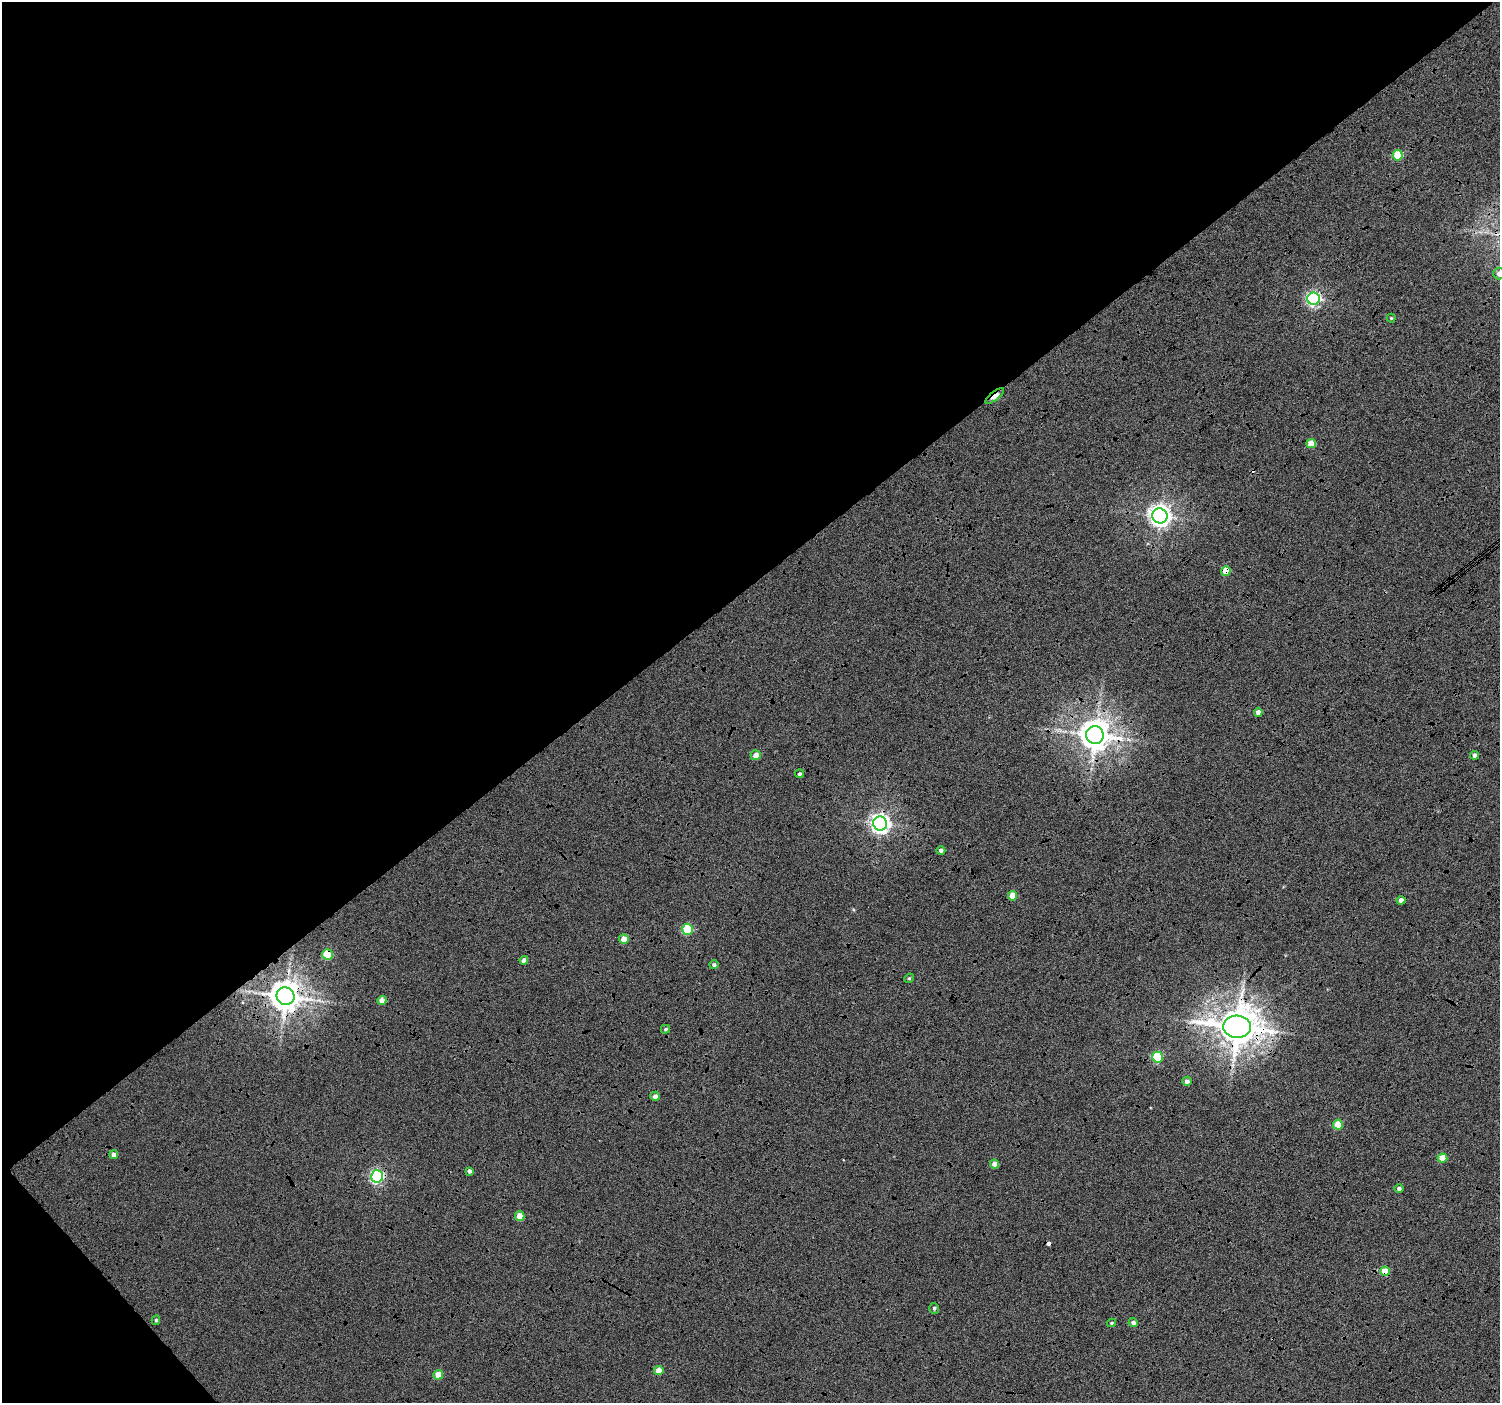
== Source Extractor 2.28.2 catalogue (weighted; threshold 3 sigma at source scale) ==
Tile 5 of 4 x 4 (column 1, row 2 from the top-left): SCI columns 10-1507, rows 3012-4412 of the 6003 x 5959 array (HDU 1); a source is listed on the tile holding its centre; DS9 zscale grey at full resolution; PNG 1502 x 1405 px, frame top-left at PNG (2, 2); each listed source drawn as its Kron ellipse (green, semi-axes under 4 px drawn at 4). Shown black and unused: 43% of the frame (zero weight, under 4 of 12 exposures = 2% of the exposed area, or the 3 px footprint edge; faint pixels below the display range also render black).
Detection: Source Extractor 2.28.2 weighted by HDU 2 'WHT'; one run over the whole footprint, this tile lists its part. Background -0.0512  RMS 0.021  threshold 0.086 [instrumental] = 3 sigma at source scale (4.09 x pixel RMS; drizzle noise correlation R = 1.36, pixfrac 0.8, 0.0396/0.0396 arcsec/px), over >= 5 px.
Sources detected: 47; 2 cosmic-ray / hot-pixel residue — neither listed nor drawn; the other 45 listed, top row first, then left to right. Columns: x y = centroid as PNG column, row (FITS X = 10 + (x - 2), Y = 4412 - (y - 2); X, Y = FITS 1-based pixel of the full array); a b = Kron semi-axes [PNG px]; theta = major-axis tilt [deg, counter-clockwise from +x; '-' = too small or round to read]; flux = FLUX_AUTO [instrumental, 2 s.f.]
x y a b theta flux
1398 155 5 5 - 65
1499 273 6 6 - 14
1314 299 6 6 - 450
1391 318 4 4 - 2.1
995 396 11 4 38 33
1311 443 5 4 - 35
1160 516 7 7 - 1400
1226 571 5 4 - 35
1258 712 4 4 - 13
1095 735 9 8 - 3500
756 755 5 5 - 17
1474 755 4 4 - 7.5
799 774 4 4 - 3.9
880 824 7 7 - 1000
941 850 4 4 - 5
1012 896 4 4 - 28
1401 900 4 4 - 12
687 929 5 5 - 120
624 939 5 4 - 26
328 954 5 5 - 73
524 960 4 4 - 6.8
714 965 5 4 - 4.4
909 978 5 4 - 2.5
285 996 9 8 - 3500
382 1000 4 4 - 19
1237 1027 14 11 -4 5900
665 1029 5 4 - 3.2
1157 1057 5 5 - 120
1187 1081 5 4 - 8.7
655 1096 4 4 - 8.8
1338 1125 5 5 - 48
114 1155 4 4 - 9.7
1442 1158 5 4 - 32
995 1164 4 4 - 15
469 1171 4 4 - 7.3
377 1176 6 6 - 360
1399 1188 5 4 - 5.1
520 1216 5 5 - 32
1385 1271 5 4 - 45
934 1308 5 5 - 3.5
156 1320 4 4 - 3.2
1111 1323 4 3 - 2.3
1133 1323 4 4 - 6.8
659 1370 4 4 - 26
438 1375 5 5 - 26
Overlapping masked pixels (flux is a lower limit): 10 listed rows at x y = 1314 299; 995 396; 1226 571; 1095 735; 880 824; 328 954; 285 996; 1237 1027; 377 1176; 1385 1271
Isophote crosses this tile's border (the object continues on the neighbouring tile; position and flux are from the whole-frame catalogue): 1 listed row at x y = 1499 273